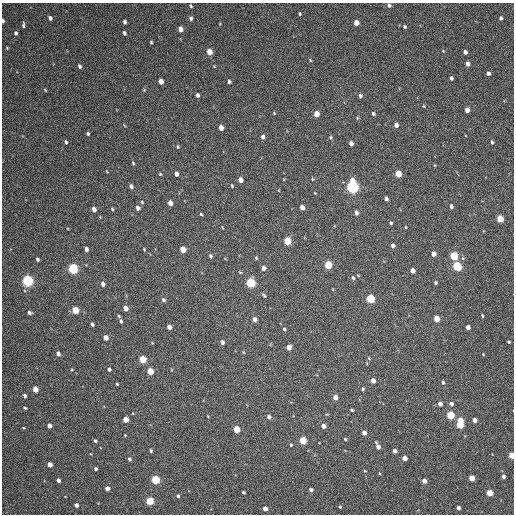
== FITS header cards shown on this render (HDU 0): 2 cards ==
NAXIS1  =                  512 / Axis length
NAXIS2  =                  512 / Axis length

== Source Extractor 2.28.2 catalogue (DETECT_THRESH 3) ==
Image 512 x 512 px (HDU 0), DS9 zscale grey, 1 PNG px = 1 image px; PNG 516 x 516 px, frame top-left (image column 1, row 512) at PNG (2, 3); no overlay
Background 74.1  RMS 8.7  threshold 26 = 3 sigma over >= 5 px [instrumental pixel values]
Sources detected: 167; all 167 listed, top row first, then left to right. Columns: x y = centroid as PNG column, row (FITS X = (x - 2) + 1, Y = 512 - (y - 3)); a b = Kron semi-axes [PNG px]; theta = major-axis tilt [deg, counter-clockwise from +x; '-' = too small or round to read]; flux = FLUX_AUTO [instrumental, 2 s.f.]
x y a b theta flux
389 5 5 5 - 1200
191 6 4 3 - 810
300 14 3 2 - 590
50 18 4 3 - 1800
191 18 5 4 - 1400
501 18 4 4 - 1200
3 21 4 3 - 1700
125 22 4 3 - 1400
356 23 5 4 - 5700
23 25 5 3 - 1100
404 27 4 4 - 830
180 29 5 4 - 4500
16 33 4 3 - 1400
124 33 4 3 - 1300
151 42 3 3 - 670
7 48 4 4 - 550
443 51 4 3 - 500
209 52 5 4 - 8200
465 52 4 4 - 2000
310 60 4 3 - 550
467 64 4 4 - 2000
79 66 4 3 - 1300
488 73 4 4 - 1400
451 78 4 3 - 1100
229 81 4 3 - 1100
161 82 5 4 - 5600
45 90 5 3 - 530
144 90 4 4 - 520
197 95 4 3 - 1700
360 96 5 4 - 1200
424 106 4 3 - 450
467 110 5 4 - 4100
274 113 4 3 - 470
316 114 5 4 - 6800
373 114 5 4 - 1000
396 125 4 4 - 3000
221 127 5 4 - 4600
88 133 4 3 - 1200
263 137 4 4 - 2200
330 137 5 4 - 720
66 142 4 3 - 1000
492 142 4 3 - 1000
351 143 4 4 - 2700
178 147 5 3 - 690
133 163 5 3 - 620
160 174 4 4 - 640
176 174 4 4 - 2600
398 174 5 4 - 12000
312 179 4 4 - 520
240 180 4 4 - 4000
343 182 3 2 - 13000
232 185 4 3 - 610
131 186 4 3 - 2100
352 187 6 5 - 150000
315 193 3 2 - 450
386 199 4 3 - 1800
142 202 4 3 - 650
170 203 5 4 - 4500
451 206 4 4 - 1600
302 207 4 4 - 3300
138 208 5 4 - 2400
94 209 4 4 - 3700
112 209 5 4 - 630
356 213 5 4 - 2500
201 214 4 3 - 630
500 219 5 4 - 15000
391 223 5 4 - 840
406 227 4 3 - 410
287 241 5 4 - 16000
393 245 4 4 - 1600
86 249 4 3 - 2200
144 249 4 3 - 480
183 249 5 4 - 9500
433 254 4 4 - 3800
210 256 5 4 - 1100
454 256 5 4 - 29000
256 258 4 3 - 720
37 259 4 3 - 1200
328 265 5 4 - 24000
457 267 5 5 - 39000
263 268 4 4 - 2600
73 269 5 4 - 66000
412 271 4 4 - 3700
358 275 5 3 - 450
353 278 5 4 - 1100
27 281 5 5 - 110000
251 283 5 4 - 48000
435 283 3 3 - 980
103 284 5 4 - 2300
264 295 5 3 - 770
370 299 5 4 - 36000
163 300 5 4 - 1400
125 308 4 4 - 5700
75 310 5 4 - 18000
29 313 5 4 - 1400
119 316 4 3 - 590
482 316 3 2 - 620
255 319 5 4 - 2900
436 319 5 4 - 9600
121 321 5 3 - 1200
92 324 4 3 - 1400
169 327 4 4 - 3200
468 327 4 4 - 3200
284 329 4 4 - 790
106 338 4 4 - 4500
222 342 4 4 - 2000
508 342 3 3 - 670
288 347 4 4 - 4700
243 352 4 3 - 420
58 354 5 4 - 2300
483 354 3 3 - 470
369 358 5 4 - 620
143 359 5 4 - 19000
109 369 4 4 - 1500
72 370 4 3 - 470
150 371 4 4 - 13000
373 381 4 4 - 4400
443 382 5 4 - 1100
117 384 3 3 - 550
35 389 4 4 - 8900
363 389 4 4 - 810
25 396 4 3 - 1400
335 397 4 4 - 4300
440 404 4 4 - 3200
451 404 5 4 - 2000
25 408 3 3 - 820
352 410 4 3 - 800
450 415 5 4 - 26000
269 417 5 4 - 1900
126 420 4 4 - 9200
460 420 4 4 - 8400
474 420 4 4 - 3200
460 425 5 4 - 20000
49 426 4 4 - 2900
323 426 4 4 - 3300
24 428 3 2 - 430
237 429 4 4 - 14000
364 433 4 4 - 3500
125 435 4 3 - 420
345 439 4 3 - 670
303 440 5 4 - 20000
95 441 4 3 - 1000
291 445 3 3 - 670
378 446 7 4 -65 3400
151 451 3 3 - 970
394 451 4 4 - 2500
512 455 4 4 - 10000
405 458 4 4 - 5400
129 459 4 4 - 1200
50 464 4 4 - 5300
96 469 3 3 - 1300
365 471 4 3 - 500
503 476 4 3 - 1800
472 478 4 4 - 9400
58 480 4 3 - 2100
155 480 5 4 - 40000
424 481 4 4 - 4000
107 489 4 4 - 3200
311 490 4 4 - 1900
243 492 3 3 - 840
490 493 4 4 - 13000
178 496 4 4 - 1100
150 501 4 4 - 29000
76 505 4 3 - 2500
340 507 3 3 - 720
458 508 4 3 - 2500
265 509 4 4 - 3800
At the frame edge (FLAGS 8, measured only in part): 3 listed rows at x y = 389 5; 3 21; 512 455